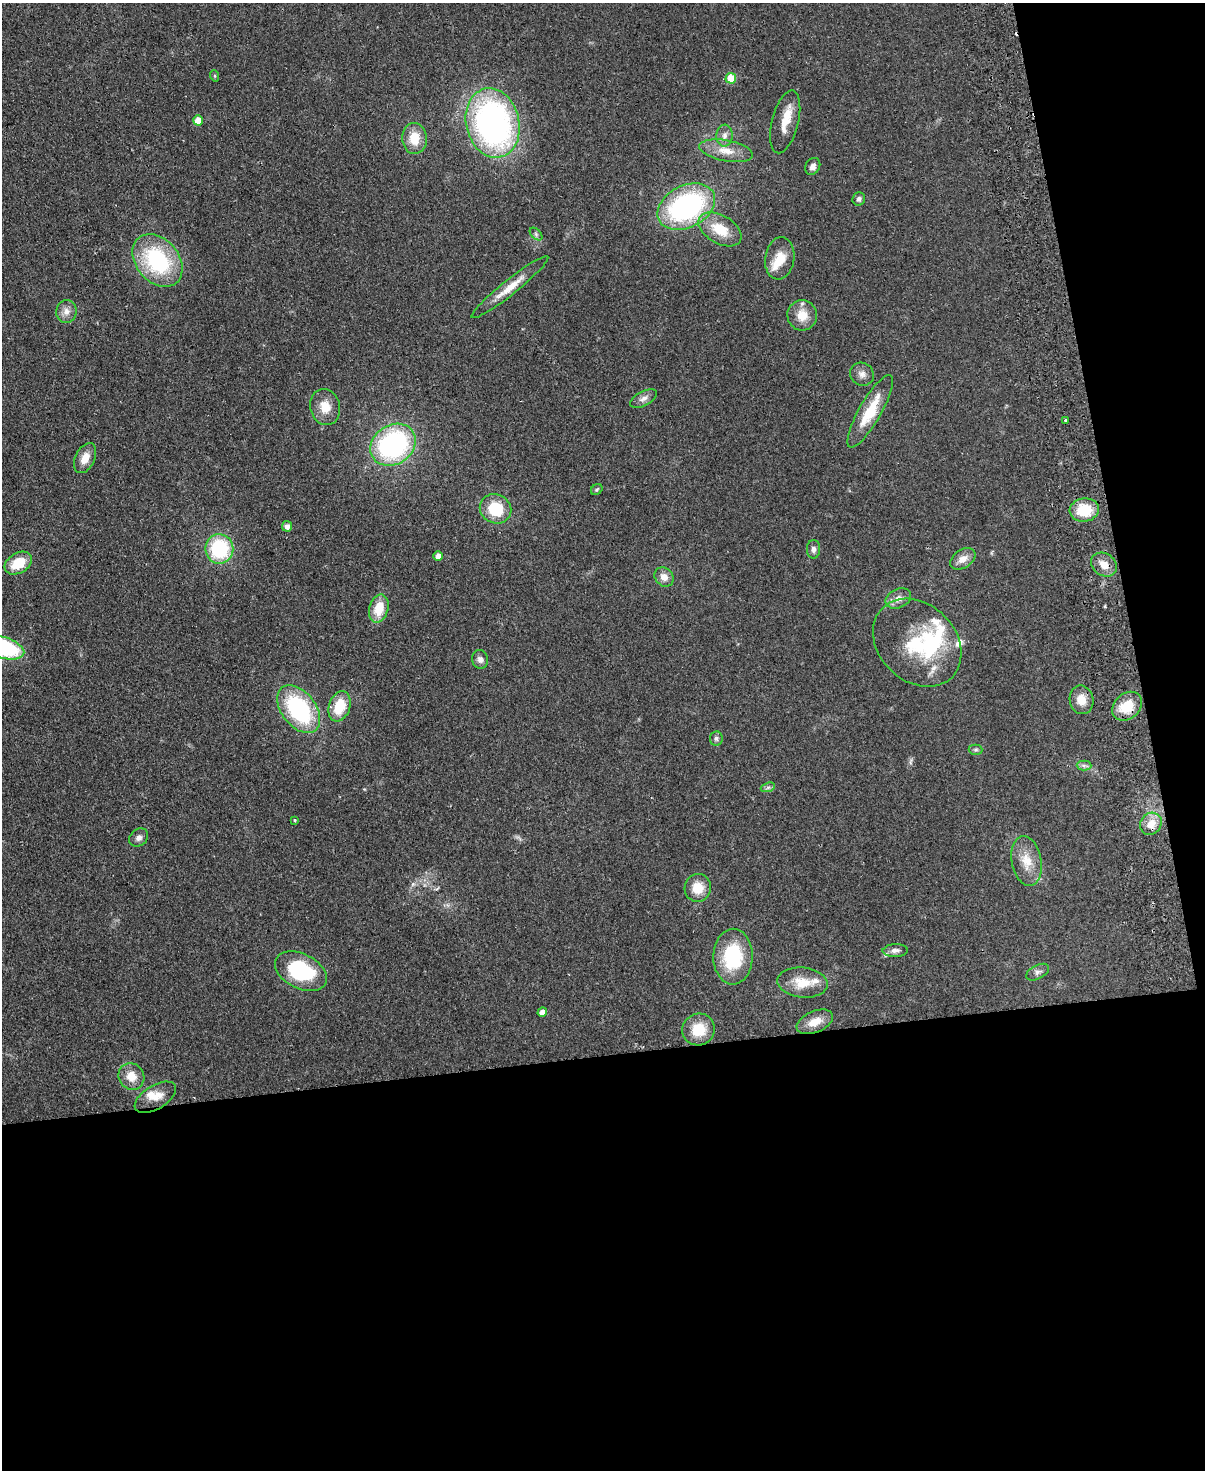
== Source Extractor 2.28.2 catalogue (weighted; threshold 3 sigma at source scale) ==
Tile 12 of 4 x 3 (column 4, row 3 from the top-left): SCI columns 3667-4869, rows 151-1618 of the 4925 x 4814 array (HDU 1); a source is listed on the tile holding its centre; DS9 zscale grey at full resolution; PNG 1207 x 1472 px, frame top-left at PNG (2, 3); each listed source drawn as its Kron ellipse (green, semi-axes under 4 px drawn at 4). Shown black and unused: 34% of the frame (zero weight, under 2 of 3 exposures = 3% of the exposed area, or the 3 px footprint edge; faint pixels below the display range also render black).
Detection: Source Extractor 2.28.2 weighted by HDU 2 'WHT'; one run over the whole footprint, this tile lists its part. Background 0.112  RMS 0.0085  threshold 0.038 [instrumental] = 3 sigma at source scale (4.5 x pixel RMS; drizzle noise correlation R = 1.50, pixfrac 1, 0.05/0.05 arcsec/px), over >= 5 px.
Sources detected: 73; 1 inside a brighter object's white glare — neither listed nor drawn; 8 inside a brighter listed object's ellipse — not listed separately; the other 64 listed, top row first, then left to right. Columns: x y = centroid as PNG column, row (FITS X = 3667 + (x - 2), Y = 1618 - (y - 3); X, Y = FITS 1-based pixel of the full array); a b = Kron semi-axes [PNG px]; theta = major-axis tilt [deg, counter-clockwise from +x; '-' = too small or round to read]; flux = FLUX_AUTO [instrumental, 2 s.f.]
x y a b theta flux
215 76 6 4 -71 0.95
731 78 5 5 - 19
198 120 5 5 - 13
785 122 32 13 76 14
493 123 35 26 -76 270
725 136 11 8 85 4.4
414 138 15 12 -88 16
726 151 27 10 -10 13
813 166 9 7 59 3.8
859 199 7 6 - 2.1
686 207 30 21 27 150
720 229 23 14 -30 22
536 234 7 4 -46 1.7
780 258 21 14 82 15
157 260 29 21 -50 78
510 287 49 7 38 15
66 311 11 10 - 5.6
802 315 15 14 - 13
862 374 12 11 - 4.9
643 399 15 7 27 4.3
325 407 18 15 -74 13
870 411 41 11 60 29
1065 420 3 3 - 1
393 445 24 19 34 140
85 458 16 9 64 9.2
597 490 6 5 - 1.2
495 509 16 14 -28 30
1084 510 14 11 7 24
287 526 5 5 - 4.4
219 549 15 14 - 60
813 549 9 6 89 2.9
438 556 5 4 - 5.3
963 559 14 9 33 7.6
18 563 15 10 31 21
1104 565 14 11 -36 8.7
664 577 10 8 -45 6.6
898 598 13 9 23 6.2
379 608 14 9 76 17
917 643 49 38 -45 64
3 648 22 10 -17 85
480 659 9 8 - 3.4
1081 700 14 12 -79 11
340 706 15 10 71 22
1127 706 16 12 41 22
299 709 27 17 -52 92
716 738 7 6 - 2.1
976 750 7 5 1 1.5
1084 765 7 5 -1 2.1
768 787 7 4 19 1.8
295 820 3 3 - 1.1
1151 824 12 10 48 11
139 838 10 8 42 3.6
1027 861 25 14 -80 16
698 888 14 13 - 14
895 950 12 6 2 3.5
733 957 28 19 89 48
301 971 28 17 -26 63
1038 972 12 7 27 3.2
803 983 25 15 -6 17
542 1012 5 4 - 5.5
815 1022 19 10 23 11
699 1029 16 16 - 19
131 1076 14 12 -54 12
155 1097 23 12 31 11
Overlapping masked pixels (flux is a lower limit): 1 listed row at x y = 1127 706
Isophote crosses this tile's border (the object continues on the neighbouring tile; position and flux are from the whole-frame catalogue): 1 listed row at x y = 3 648